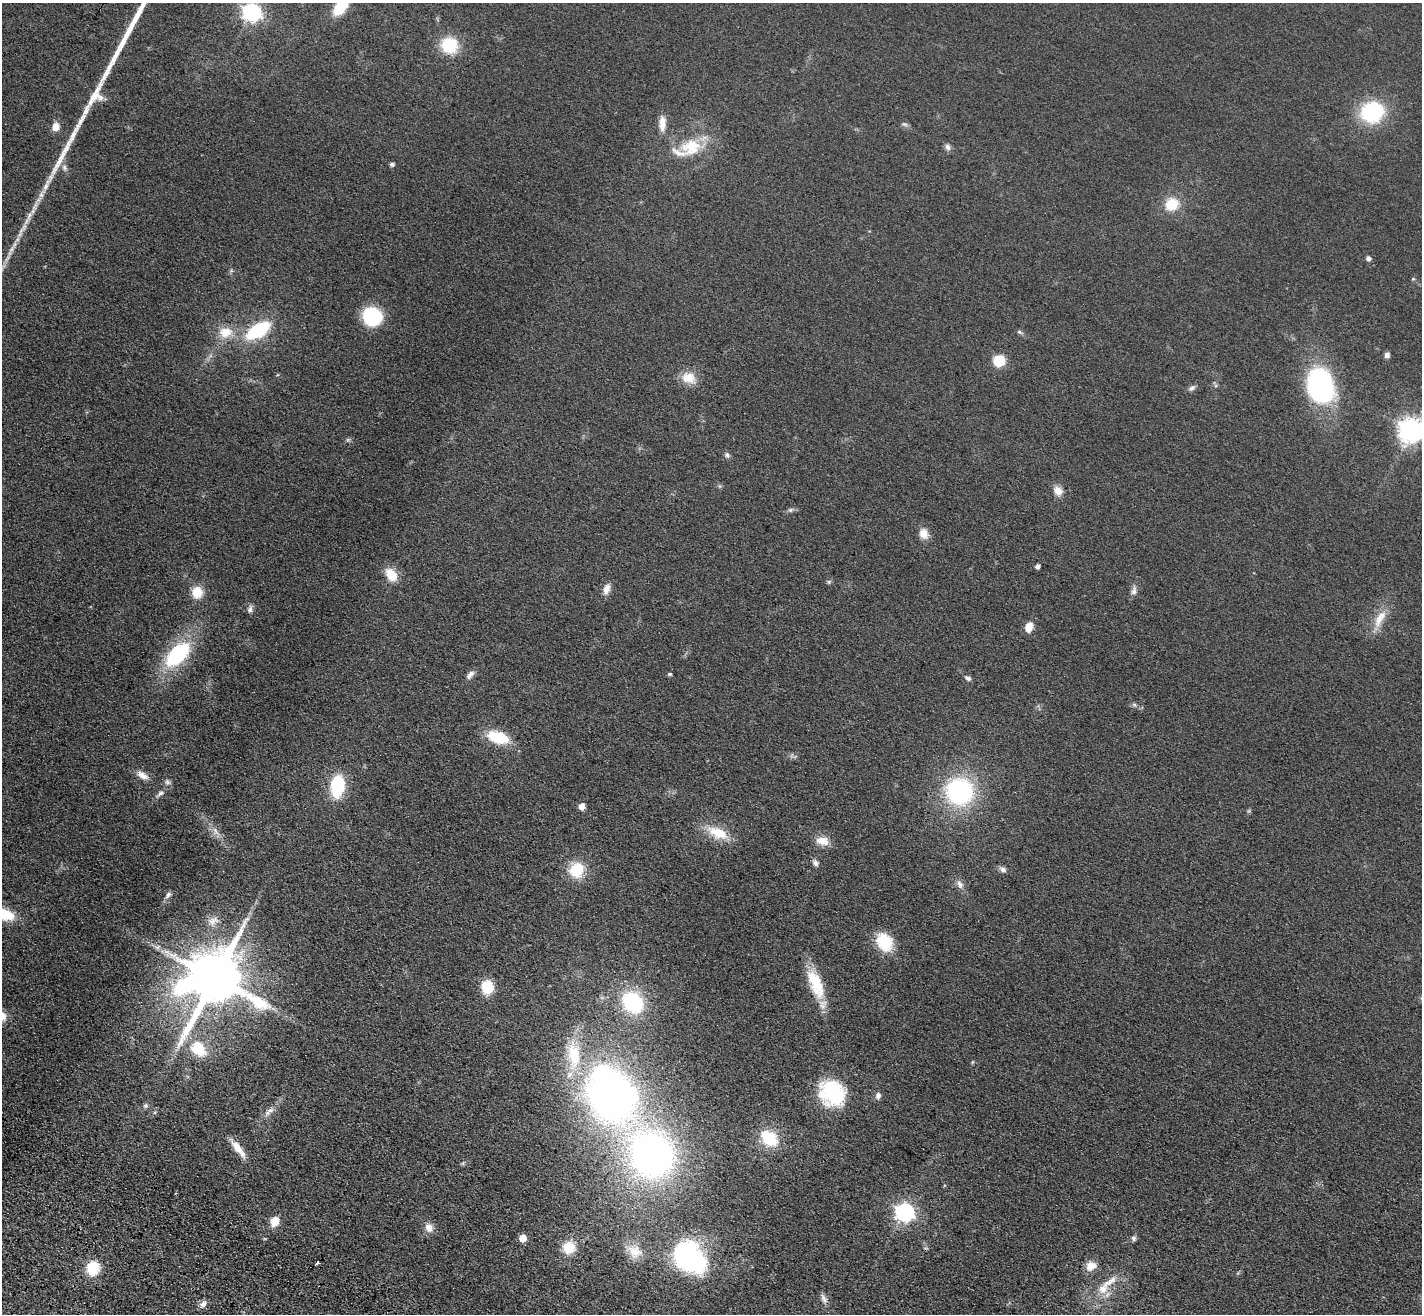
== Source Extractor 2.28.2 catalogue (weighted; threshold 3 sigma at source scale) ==
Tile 7 of 4 x 4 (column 3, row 2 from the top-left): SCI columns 2909-4328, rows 2879-4190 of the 5814 x 5891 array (HDU 1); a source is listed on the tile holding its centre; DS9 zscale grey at full resolution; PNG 1424 x 1316 px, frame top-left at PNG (2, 3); no overlay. Shown black and unused: <1% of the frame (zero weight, under 3 of 4 exposures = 6% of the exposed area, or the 3 px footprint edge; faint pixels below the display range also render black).
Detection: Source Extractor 2.28.2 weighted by HDU 2 'WHT'; one run over the whole footprint, this tile lists its part. Background 0.067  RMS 0.0077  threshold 0.0347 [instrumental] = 3 sigma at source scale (4.5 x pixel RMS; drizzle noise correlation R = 1.50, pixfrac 1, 0.05/0.05 arcsec/px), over >= 5 px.
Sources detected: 94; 1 inside a brighter object's white glare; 1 cosmic-ray / hot-pixel residue — not listed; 3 inside a brighter listed object's ellipse — not listed separately; the other 89 listed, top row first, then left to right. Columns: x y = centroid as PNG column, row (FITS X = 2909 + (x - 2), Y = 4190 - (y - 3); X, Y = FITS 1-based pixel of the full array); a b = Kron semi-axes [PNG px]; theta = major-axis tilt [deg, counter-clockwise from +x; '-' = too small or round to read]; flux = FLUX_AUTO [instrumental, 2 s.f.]
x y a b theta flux
341 6 23 11 55 26
252 12 8 7 - 330
449 45 16 15 - 32
1372 112 22 20 15 61
662 123 20 8 88 7.9
905 124 8 5 -19 1.7
55 127 10 8 72 7.1
691 147 29 22 12 30
948 147 9 7 -64 2.9
392 164 5 4 - 2.3
64 168 9 6 -53 2.7
1172 204 12 11 - 21
29 216 16 7 70 6
11 249 12 6 58 4
1368 258 5 4 - 2.9
1413 279 5 4 - 0.99
372 316 20 18 -30 43
258 330 17 8 31 79
225 332 18 14 6 14
1019 332 8 5 -27 1.6
1387 355 6 6 - 2.6
999 361 12 11 - 17
689 378 20 15 -20 12
1320 386 33 25 -70 130
1192 388 10 6 29 2.6
1411 430 9 8 - 750
727 455 8 6 -57 2.2
1058 491 13 11 -45 6.6
790 510 8 6 1 1.9
924 533 13 10 -68 7.5
1037 566 4 4 - 3
391 575 16 11 -55 13
829 582 6 5 - 1.3
606 589 15 8 71 5.7
1134 591 12 7 80 3.7
197 592 15 13 87 13
250 609 10 6 73 2.7
1380 619 30 10 62 14
1029 627 11 8 74 8.5
178 654 28 14 44 76
670 674 5 4 - 1.5
470 675 14 7 48 3.6
968 678 7 5 -20 2.3
1134 704 7 4 -19 1.4
498 737 20 11 -16 34
142 775 16 7 -29 6
167 782 8 7 - 2.4
337 786 17 10 83 59
959 791 25 24 - 110
160 793 10 6 39 2.7
582 806 5 5 - 7.6
215 831 13 7 -73 5
718 833 29 14 -23 20
823 841 16 10 -12 9.5
815 863 9 6 -70 2.7
577 870 17 15 68 26
1003 870 9 6 -34 3
960 884 13 7 -66 4
168 895 10 6 53 2.8
3 914 27 11 -20 28
884 942 22 17 -62 24
215 978 19 16 40 5600
816 984 40 15 -67 30
487 987 11 10 - 25
633 1002 20 16 -47 72
198 1049 22 16 -42 24
574 1055 43 19 -86 41
833 1092 33 27 -60 53
610 1094 57 37 -66 420
878 1095 9 7 69 3
145 1106 7 7 - 1.8
269 1111 19 6 42 5.5
769 1138 14 10 -40 41
238 1148 27 7 -52 11
652 1155 43 38 -60 330
463 1163 7 4 72 1.1
905 1212 8 7 - 330
275 1221 10 8 69 11
429 1228 13 10 -60 6.2
523 1238 5 5 - 13
1134 1238 7 6 - 1.8
569 1247 12 12 - 20
635 1251 22 17 -33 14
690 1257 36 25 -39 150
1091 1266 14 11 25 7.7
93 1268 11 10 - 30
1103 1289 16 13 48 11
824 1299 14 6 -64 3.5
203 1304 10 8 33 4
Overlapping masked pixels (flux is a lower limit): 2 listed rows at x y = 215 978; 93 1268
Isophote crosses this tile's border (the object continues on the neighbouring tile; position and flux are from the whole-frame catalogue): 4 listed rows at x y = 341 6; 252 12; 1411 430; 3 914
Unlisted compact peaks at least as high as the median listed source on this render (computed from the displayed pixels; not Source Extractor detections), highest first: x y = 73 135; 85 112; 67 147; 100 98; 80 121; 41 195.